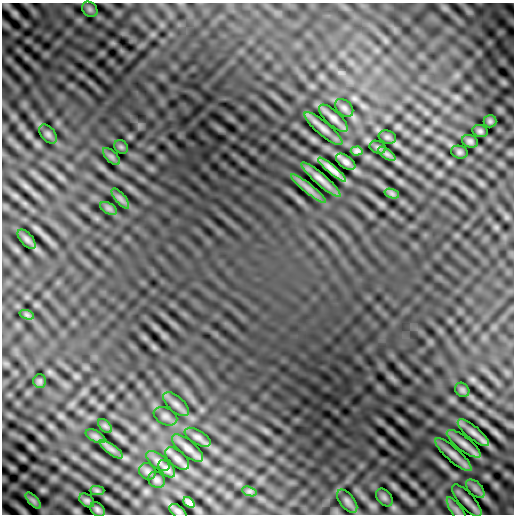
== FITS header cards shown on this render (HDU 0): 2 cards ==
NAXIS1  =                  512
NAXIS2  =                  512

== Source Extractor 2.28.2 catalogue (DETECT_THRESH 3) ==
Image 512 x 512 px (HDU 0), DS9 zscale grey, 1 PNG px = 1 image px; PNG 516 x 516 px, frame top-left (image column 1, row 512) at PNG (2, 3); each listed source drawn as its Kron ellipse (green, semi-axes under 4 px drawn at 4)
Background 4.29e-04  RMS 0.0026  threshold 0.00794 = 3 sigma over >= 5 px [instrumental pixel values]
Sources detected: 53; all 53 listed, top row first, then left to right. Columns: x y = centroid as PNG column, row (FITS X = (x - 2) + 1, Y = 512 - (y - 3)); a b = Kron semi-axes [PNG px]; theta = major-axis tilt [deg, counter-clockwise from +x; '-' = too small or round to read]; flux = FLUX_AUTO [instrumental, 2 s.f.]
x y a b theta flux
90 9 8 7 - 0.47
344 108 10 7 -45 0.58
333 118 18 7 -43 0.99
490 121 6 6 - 0.28
323 129 24 6 -40 1.1
480 131 8 6 -16 0.36
48 134 11 7 -50 0.53
387 137 9 6 -15 0.42
470 141 8 6 -19 0.42
121 147 7 6 - 0.4
378 147 8 6 -21 0.39
357 151 6 4 5 0.52
459 152 8 6 -15 0.34
387 154 10 5 -35 0.6
111 156 11 5 -45 0.6
346 162 11 6 -36 0.96
332 170 18 4 -40 1.6
321 180 25 5 -41 1.8
308 188 22 4 -39 1.3
392 194 7 4 -19 0.43
120 198 12 5 -50 0.69
108 208 9 5 -31 0.53
27 239 12 6 -49 0.53
27 315 7 4 -18 0.35
40 381 7 6 - 0.37
462 390 8 6 -45 0.39
176 404 15 7 -41 0.98
165 416 12 8 -25 0.73
105 426 8 5 -45 0.45
473 433 19 6 -40 0.92
95 436 10 5 -27 0.59
198 437 14 7 -30 0.82
464 444 20 7 -38 0.92
187 448 19 8 -41 1.2
111 449 14 5 -36 0.81
453 455 23 7 -42 1
177 459 14 8 -42 0.95
158 461 13 7 -38 0.81
167 469 10 6 -47 0.82
147 471 9 7 -45 0.47
157 480 9 7 -41 0.48
475 489 11 6 -45 0.66
97 491 7 4 -1 0.3
249 491 7 4 -18 0.42
384 498 10 7 -51 0.48
33 500 10 4 -48 0.47
87 500 8 6 -38 0.34
467 500 20 7 -48 1
347 501 14 7 -52 0.74
189 502 6 4 -39 0.5
97 509 8 6 -46 0.39
457 510 15 5 -55 0.73
178 511 10 5 -37 0.41